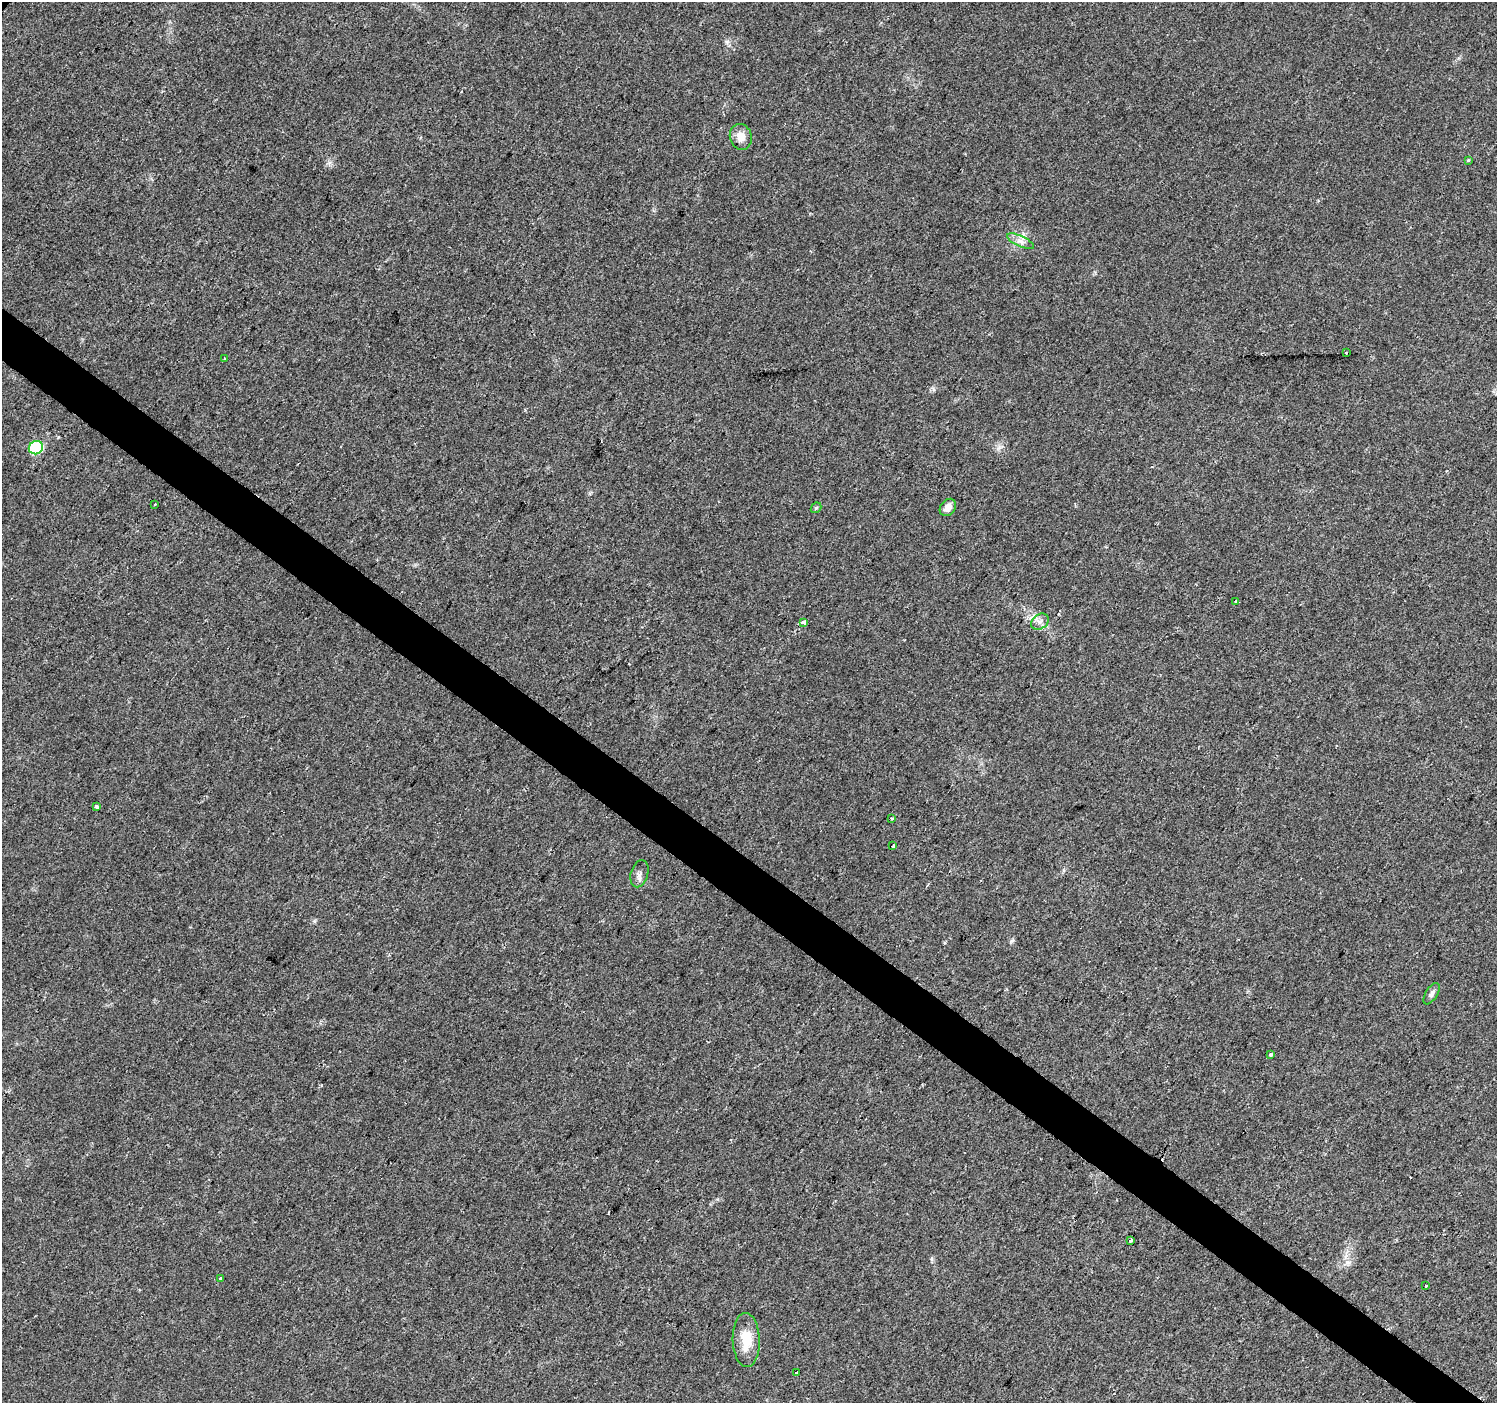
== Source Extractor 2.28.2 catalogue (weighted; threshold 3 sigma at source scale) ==
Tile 6 of 4 x 4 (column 2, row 2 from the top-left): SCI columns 1504-2998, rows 3043-4443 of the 5988 x 6020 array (HDU 1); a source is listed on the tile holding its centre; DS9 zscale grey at full resolution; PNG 1499 x 1405 px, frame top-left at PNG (2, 2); each listed source drawn as its Kron ellipse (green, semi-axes under 4 px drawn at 4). Shown black and unused: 4% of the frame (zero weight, under 2 of 3 exposures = <1% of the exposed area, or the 3 px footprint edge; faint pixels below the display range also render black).
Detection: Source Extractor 2.28.2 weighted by HDU 2 'WHT'; one run over the whole footprint, this tile lists its part. Background 0.0475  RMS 0.0062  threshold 0.0279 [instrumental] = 3 sigma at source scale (4.5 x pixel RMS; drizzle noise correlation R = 1.50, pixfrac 1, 0.0396/0.0396 arcsec/px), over >= 5 px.
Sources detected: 26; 2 cosmic-ray / hot-pixel residue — neither listed nor drawn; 1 inside a brighter listed object's ellipse — not listed separately; the other 23 listed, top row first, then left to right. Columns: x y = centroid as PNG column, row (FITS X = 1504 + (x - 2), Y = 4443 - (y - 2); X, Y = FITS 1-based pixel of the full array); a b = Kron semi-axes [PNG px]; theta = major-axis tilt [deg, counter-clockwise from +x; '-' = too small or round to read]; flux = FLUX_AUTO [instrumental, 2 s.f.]
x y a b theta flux
741 137 13 11 -73 5.8
1468 160 4 4 - 0.56
1020 241 15 5 -25 3.3
1346 352 3 3 - 1.4
225 358 3 3 - 0.77
36 448 7 6 - 45
154 504 3 3 - 1.9
948 507 9 7 52 4.8
816 508 6 4 43 0.8
1236 602 3 3 - 1.5
803 622 4 3 - 27
1040 622 9 7 38 2.7
97 807 4 3 - 4.3
892 818 3 3 - 1.2
893 846 3 3 - 1.7
639 874 14 8 74 2.9
1432 994 12 6 59 2.1
1271 1054 3 3 - 4.4
1131 1240 3 3 - 2.5
220 1278 3 3 - 7
1426 1285 3 3 - 3.8
746 1340 27 13 -88 15
796 1372 3 3 - 3.3
Overlapping masked pixels (flux is a lower limit): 1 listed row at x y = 803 622